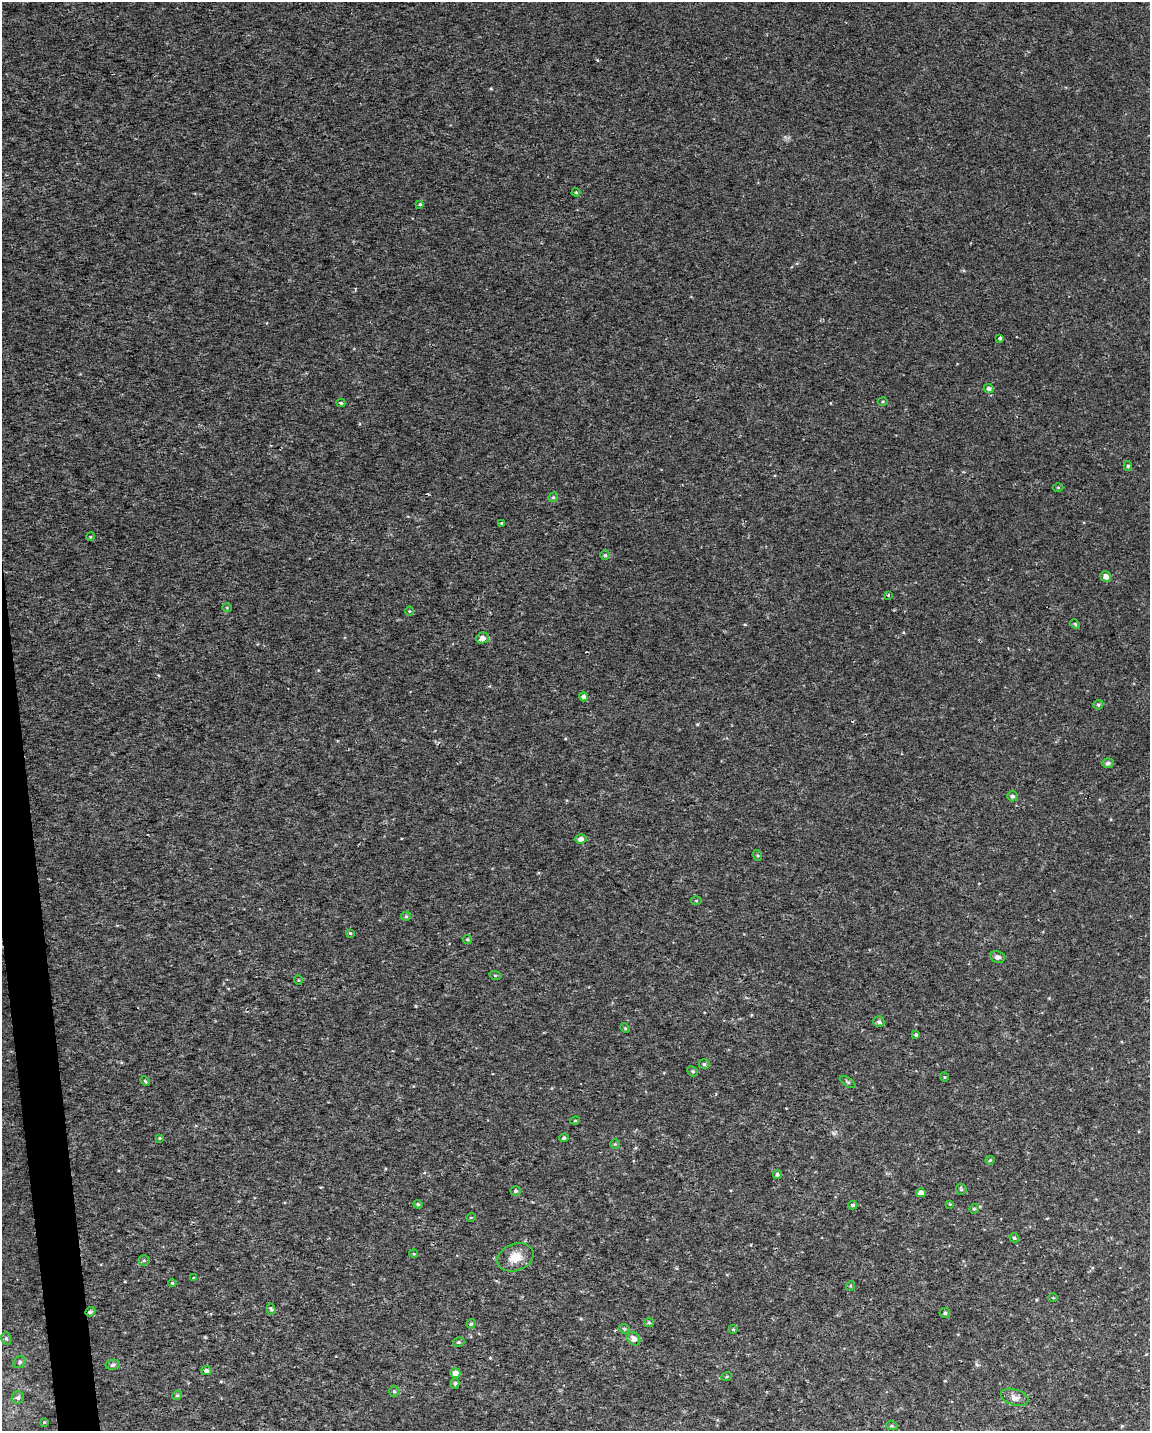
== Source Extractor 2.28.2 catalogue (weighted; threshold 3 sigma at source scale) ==
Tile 7 of 4 x 3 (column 3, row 2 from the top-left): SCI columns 2299-3446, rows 1481-2909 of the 4595 x 4347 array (HDU 1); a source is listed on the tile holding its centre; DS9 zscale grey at full resolution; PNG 1152 x 1433 px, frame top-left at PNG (2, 2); each listed source drawn as its Kron ellipse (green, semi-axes under 4 px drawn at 4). Shown black and unused: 2% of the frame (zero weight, under 2 of 3 exposures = <1% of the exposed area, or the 3 px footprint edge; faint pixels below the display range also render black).
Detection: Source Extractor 2.28.2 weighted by HDU 2 'WHT'; one run over the whole footprint, this tile lists its part. Background 0.00345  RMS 0.003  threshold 0.0136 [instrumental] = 3 sigma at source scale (4.5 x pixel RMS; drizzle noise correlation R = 1.50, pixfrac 1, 0.0396/0.0396 arcsec/px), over >= 5 px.
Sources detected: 84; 1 cosmic-ray / hot-pixel residue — neither listed nor drawn; the other 83 listed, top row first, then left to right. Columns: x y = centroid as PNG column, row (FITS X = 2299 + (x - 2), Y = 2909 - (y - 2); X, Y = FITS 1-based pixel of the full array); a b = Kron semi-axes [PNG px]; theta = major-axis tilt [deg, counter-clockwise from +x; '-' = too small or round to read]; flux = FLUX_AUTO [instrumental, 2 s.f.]
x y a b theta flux
576 192 4 4 - 0.31
420 205 3 3 - 0.69
1000 338 3 3 - 1.2
989 388 5 4 - 0.93
883 401 5 3 - 0.33
341 403 4 3 - 0.36
1128 466 5 4 - 0.48
1058 487 5 3 - 0.29
553 497 5 4 - 0.46
501 523 3 3 - 0.26
90 537 4 3 - 0.31
605 555 5 5 - 0.49
1106 576 5 5 - 1.8
888 595 3 3 - 0.4
227 608 5 3 - 0.25
409 611 5 3 - 0.27
1075 624 5 4 - 0.37
482 638 6 5 - 1.7
584 697 4 4 - 1.1
1098 705 5 4 - 0.53
1108 763 5 5 - 0.85
1012 796 5 5 - 0.78
581 839 6 5 - 1.2
757 855 5 3 - 0.35
696 901 5 3 - 0.32
406 916 5 4 - 0.42
350 933 4 4 - 0.32
467 939 4 4 - 0.42
998 957 7 6 - 0.92
495 975 6 3 -19 0.32
298 980 5 3 - 0.24
879 1022 5 5 - 0.68
625 1028 5 3 - 0.32
916 1035 4 3 - 0.59
704 1064 5 5 - 0.58
693 1071 5 4 - 0.48
944 1077 4 3 - 0.24
145 1081 6 3 -46 0.31
848 1082 9 3 -34 0.47
575 1121 5 3 - 0.25
160 1138 4 4 - 0.35
564 1138 4 4 - 0.48
615 1144 5 4 - 0.34
990 1160 4 4 - 0.33
777 1174 4 4 - 0.6
961 1189 5 5 - 0.48
516 1191 5 5 - 0.53
921 1193 5 4 - 1.8
418 1204 5 3 - 0.39
950 1204 4 4 - 0.22
853 1205 4 3 - 0.49
974 1209 5 4 - 0.41
471 1217 5 3 - 0.21
1014 1238 5 4 - 0.54
414 1254 4 3 - 0.31
515 1257 19 13 21 4.5
144 1260 5 5 - 0.41
194 1278 3 2 - 0.25
172 1283 4 4 - 0.38
850 1286 5 3 - 0.27
1053 1298 5 3 - 0.26
271 1309 6 4 -73 0.53
90 1312 5 4 - 0.67
945 1313 5 5 - 0.63
649 1323 5 4 - 0.39
471 1324 5 4 - 0.54
624 1329 5 4 - 0.47
733 1329 4 4 - 0.34
6 1338 6 5 - 0.55
634 1339 7 6 - 1.7
459 1342 6 4 12 0.5
20 1362 7 5 34 0.62
113 1365 7 5 8 0.59
206 1370 5 4 - 0.78
455 1373 5 5 - 2
727 1376 5 3 - 0.31
455 1383 5 4 - 0.51
394 1391 5 5 - 0.52
177 1395 5 4 - 0.4
1015 1397 14 8 -18 1.8
18 1398 6 6 - 0.75
44 1422 4 3 - 0.28
892 1426 6 3 -18 0.35
Overlapping masked pixels (flux is a lower limit): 1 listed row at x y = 90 1312